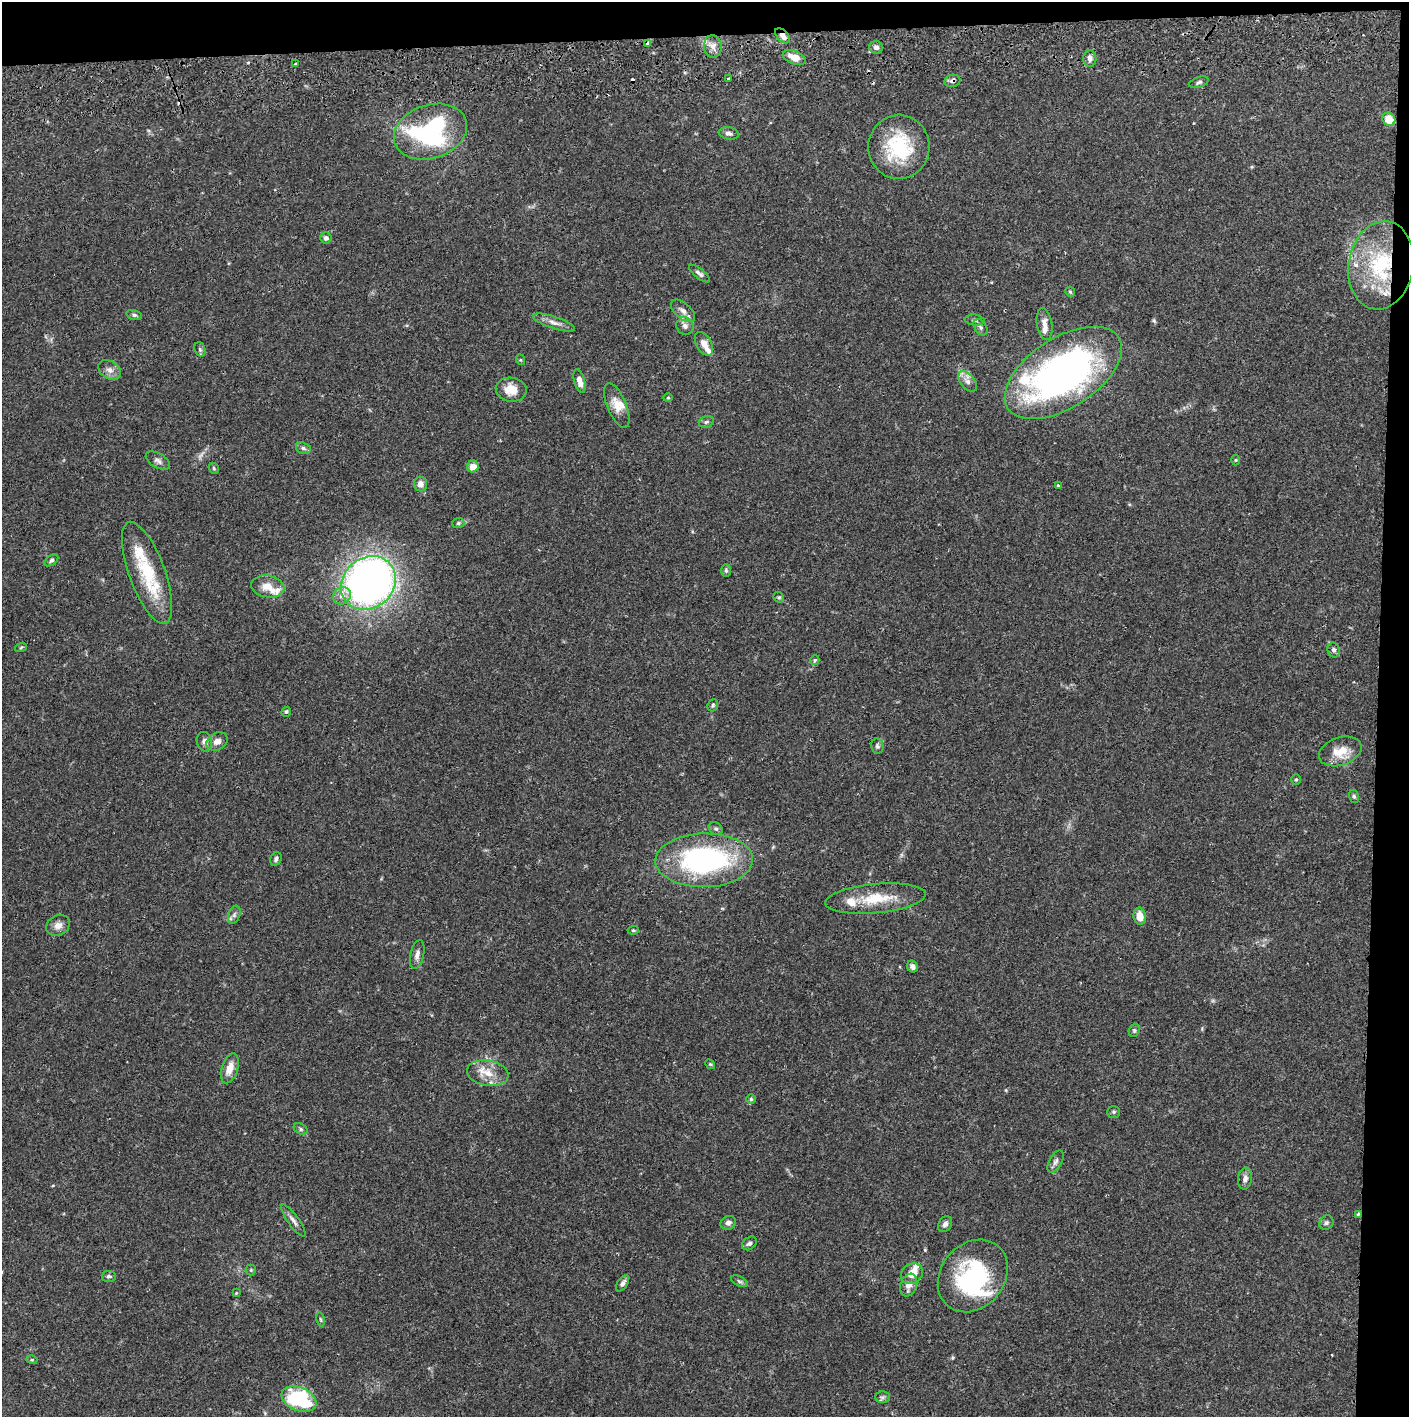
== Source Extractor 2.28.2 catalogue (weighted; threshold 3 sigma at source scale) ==
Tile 3 of 3 x 3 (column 3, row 1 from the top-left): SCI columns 2817-4223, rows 2886-4300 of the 4230 x 4358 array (HDU 1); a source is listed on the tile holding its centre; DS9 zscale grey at full resolution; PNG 1411 x 1419 px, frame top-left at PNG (2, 2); each listed source drawn as its Kron ellipse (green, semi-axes under 4 px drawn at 4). Shown black and unused: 5% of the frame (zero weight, under 2 of 3 exposures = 3% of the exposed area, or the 3 px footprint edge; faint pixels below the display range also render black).
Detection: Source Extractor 2.28.2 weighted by HDU 2 'WHT'; one run over the whole footprint, this tile lists its part. Background 0.0683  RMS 0.0049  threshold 0.0219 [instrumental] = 3 sigma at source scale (4.5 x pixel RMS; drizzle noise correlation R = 1.50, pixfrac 1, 0.05/0.05 arcsec/px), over >= 5 px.
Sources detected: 115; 1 too faint to see at this stretch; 1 inside a brighter object's white glare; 2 cosmic-ray / hot-pixel residue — neither listed nor drawn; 12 inside a brighter listed object's ellipse — not listed separately; the other 99 listed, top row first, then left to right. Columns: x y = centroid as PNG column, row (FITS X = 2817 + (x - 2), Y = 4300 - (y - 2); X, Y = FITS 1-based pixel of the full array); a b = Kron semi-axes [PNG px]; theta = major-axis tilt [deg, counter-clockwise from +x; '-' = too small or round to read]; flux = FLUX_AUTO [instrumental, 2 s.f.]
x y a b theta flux
783 36 9 5 -48 3
648 43 4 3 - 2.4
713 46 11 9 -84 3.3
876 47 7 6 - 2
794 57 12 6 -21 5.6
1090 58 8 6 -85 2.1
295 64 4 3 - 0.81
728 79 3 3 - 2.8
952 81 8 6 9 1.6
1199 82 10 5 18 1.2
1389 119 7 6 - 7.9
430 132 37 26 18 75
729 133 10 6 -12 1.8
899 147 32 30 87 32
326 238 6 5 - 1.5
1381 265 44 32 80 46
699 273 12 5 -39 1.6
1070 292 5 4 - 0.6
683 311 14 7 -40 2.7
134 315 8 5 -15 1.1
975 320 10 5 -7 1.3
554 323 22 6 -18 3.3
1044 324 16 7 -81 3.6
685 326 9 8 - 2.2
980 327 9 6 -55 1.3
704 344 13 7 -61 4
200 349 7 5 -69 1
521 360 5 3 - 0.43
110 370 12 8 -33 3
1063 373 66 35 33 190
580 381 12 5 -75 3.3
967 381 12 7 -49 2.3
511 390 15 12 -9 7.4
668 398 5 3 - 0.46
617 406 24 9 -67 6
706 422 8 5 17 1.1
303 448 8 5 -18 1.1
1236 460 5 3 - 0.48
158 461 13 7 -31 1.9
473 466 6 5 - 4.9
214 468 6 5 - 0.72
420 484 7 6 - 2.8
1058 485 3 3 - 0.8
458 523 6 5 - 0.86
51 560 8 4 37 1.1
726 570 6 5 - 0.87
147 573 54 18 -70 30
368 583 29 25 42 290
268 586 17 11 -9 6.1
342 596 9 8 - 3.1
779 597 5 4 - 0.74
21 647 6 3 20 0.57
1333 650 7 6 - 1.7
815 660 5 4 - 0.98
713 705 6 5 - 0.91
286 712 5 4 - 0.74
204 742 10 7 -75 2
217 742 11 8 28 3
877 746 7 6 - 1.1
1340 751 22 14 18 9
1296 780 5 4 - 0.67
1354 796 7 5 -73 0.94
716 828 7 6 - 1.2
276 859 7 5 64 1.2
704 860 49 27 1 98
876 898 50 14 5 17
234 915 9 6 71 1.5
1140 916 9 6 -80 5.5
58 925 12 10 31 3.4
633 930 6 4 6 0.65
417 955 15 7 78 2.6
912 967 6 5 - 1.6
1134 1030 7 5 70 0.84
710 1064 5 4 - 0.56
230 1068 15 8 72 5.1
488 1073 21 13 -10 8.6
751 1099 5 5 - 0.68
1114 1112 6 5 - 0.81
301 1129 7 5 -29 1.1
1056 1162 12 6 61 1.7
1245 1179 11 7 82 2.5
1358 1214 3 3 - 1.1
293 1220 19 5 -54 2.4
728 1223 8 6 18 1.9
1326 1223 7 6 - 1.1
945 1224 8 6 56 1.6
749 1243 8 6 38 1.3
251 1270 5 5 - 0.61
912 1274 11 9 35 6
109 1276 7 5 -3 1.1
973 1276 39 31 50 50
739 1281 9 5 -27 1.1
622 1283 9 5 55 1.7
909 1285 12 8 70 4
236 1293 4 4 - 0.41
321 1319 7 3 -80 0.7
32 1360 5 3 - 0.57
882 1397 7 6 - 1.2
299 1399 18 12 -23 44
Overlapping masked pixels (flux is a lower limit): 6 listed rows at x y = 783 36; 648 43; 952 81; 1381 265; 876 898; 1358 1214